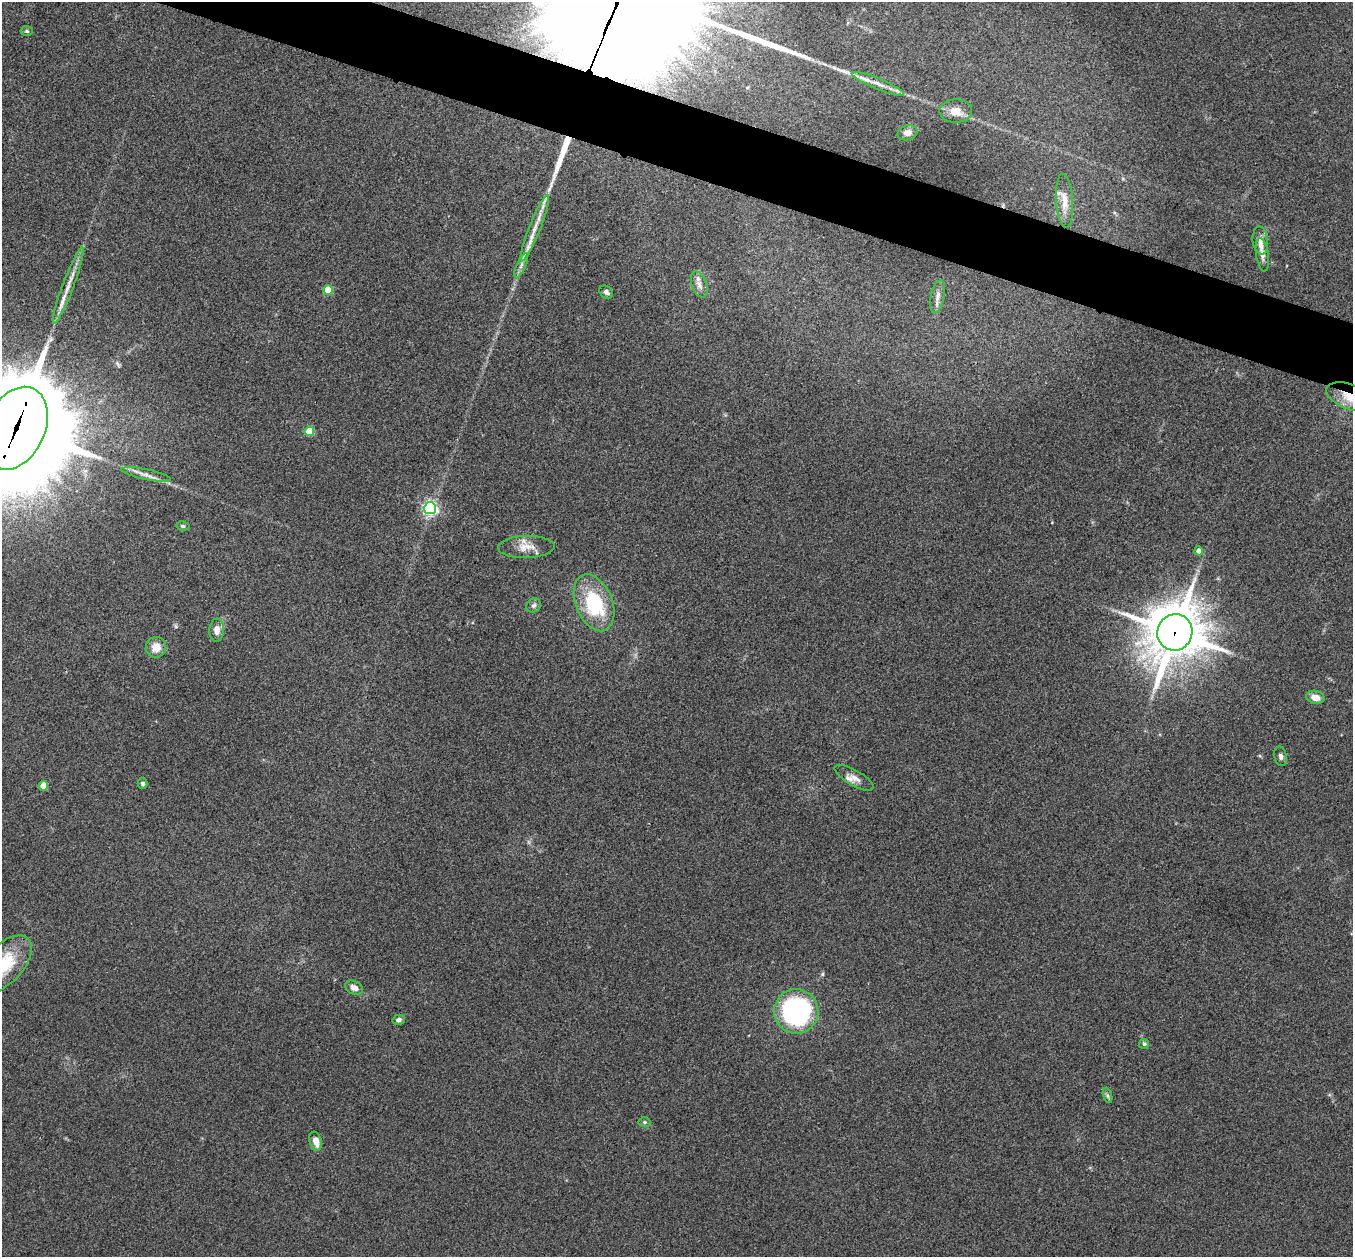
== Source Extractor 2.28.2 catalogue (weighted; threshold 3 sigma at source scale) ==
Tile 11 of 4 x 4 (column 3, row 3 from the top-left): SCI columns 2716-4066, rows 1402-2656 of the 5434 x 5444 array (HDU 1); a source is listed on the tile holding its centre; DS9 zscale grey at full resolution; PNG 1355 x 1259 px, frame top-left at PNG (2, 2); each listed source drawn as its Kron ellipse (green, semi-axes under 4 px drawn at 4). Shown black and unused: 5% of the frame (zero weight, under 3 of 4 exposures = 2% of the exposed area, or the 3 px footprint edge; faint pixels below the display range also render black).
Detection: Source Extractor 2.28.2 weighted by HDU 2 'WHT'; one run over the whole footprint, this tile lists its part. Background 0.106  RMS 0.013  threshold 0.0569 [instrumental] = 3 sigma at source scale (4.5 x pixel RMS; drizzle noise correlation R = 1.50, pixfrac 1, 0.05/0.05 arcsec/px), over >= 5 px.
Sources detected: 44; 3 long thin detections or spike segments (spike, bleed or trail) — neither listed nor drawn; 1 inside a brighter listed object's ellipse — not listed separately; the other 40 listed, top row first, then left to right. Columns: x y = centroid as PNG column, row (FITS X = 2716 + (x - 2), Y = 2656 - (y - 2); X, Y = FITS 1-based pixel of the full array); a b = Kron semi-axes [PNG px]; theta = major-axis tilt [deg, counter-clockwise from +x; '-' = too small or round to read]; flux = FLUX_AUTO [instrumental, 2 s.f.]
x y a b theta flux
27 31 6 5 - 2.1
878 84 28 5 -22 13
956 111 16 11 0 15
908 133 10 7 15 8.3
1065 201 27 8 -86 17
535 228 36 5 68 19
1260 240 14 7 -83 7.8
1262 255 17 6 -82 6.7
521 265 13 4 65 5.3
68 285 41 5 70 17
699 285 13 7 -70 7.8
328 290 5 5 - 38
606 292 7 5 -39 4
938 296 17 6 77 7.3
1349 397 24 12 -21 26
15 428 43 29 65 45000
309 431 5 5 - 44
146 474 25 5 -12 9.3
430 508 6 6 - 300
183 526 6 4 -10 2.3
526 547 28 11 2 17
1199 551 4 4 - 8.2
594 603 30 18 -68 86
534 605 8 6 40 3.6
217 630 11 7 87 10
1175 632 18 17 - 5800
156 647 10 10 - 15
1315 697 9 6 -12 11
1280 756 10 6 -77 4.1
854 778 22 7 -30 10
142 783 5 5 - 2.5
43 786 5 4 - 24
4 965 36 19 47 62
354 988 9 6 -28 7.5
796 1011 22 22 - 260
399 1020 6 5 - 3.9
1144 1044 5 5 - 2
1108 1096 8 4 -71 2.4
644 1122 6 5 - 2.1
316 1141 10 6 -74 12
Overlapping masked pixels (flux is a lower limit): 3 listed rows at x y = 1349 397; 15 428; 1175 632
Isophote crosses this tile's border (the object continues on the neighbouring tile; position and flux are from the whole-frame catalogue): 3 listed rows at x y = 1349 397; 15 428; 4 965